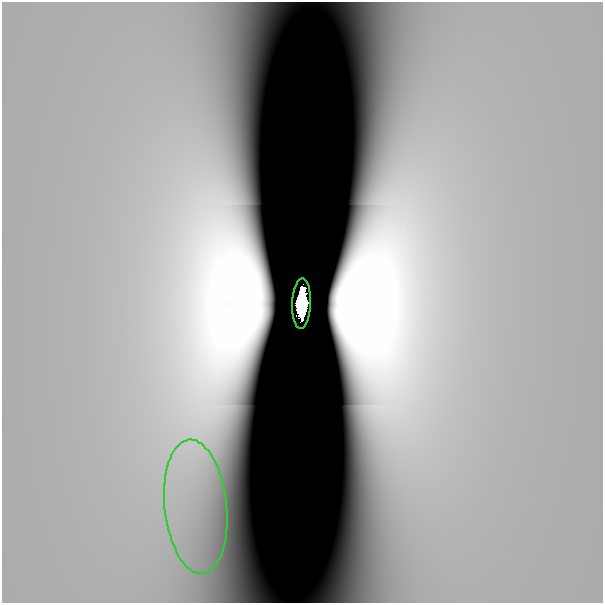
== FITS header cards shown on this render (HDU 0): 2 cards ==
NAXIS1  =                  601
NAXIS2  =                  601

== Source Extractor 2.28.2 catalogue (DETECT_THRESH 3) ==
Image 601 x 601 px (HDU 0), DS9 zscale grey, 1 PNG px = 1 image px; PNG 605 x 605 px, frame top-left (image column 1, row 601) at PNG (2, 2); each listed source drawn as its Kron ellipse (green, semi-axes under 4 px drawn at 4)
Background 5.29e-10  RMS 3.7e-10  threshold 1.10e-09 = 3 sigma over >= 5 px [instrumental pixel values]
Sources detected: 4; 2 with non-positive FLUX_AUTO (blend fragments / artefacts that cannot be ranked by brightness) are neither listed nor drawn; the other 2 listed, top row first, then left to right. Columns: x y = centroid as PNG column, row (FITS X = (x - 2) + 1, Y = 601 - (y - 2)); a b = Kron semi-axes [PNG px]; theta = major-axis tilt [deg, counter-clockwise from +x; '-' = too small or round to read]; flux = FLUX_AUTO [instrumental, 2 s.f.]
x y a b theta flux
302 304 25 9 87 9.0e+00
196 507 67 31 -84 6.0e-06
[2 non-positive-flux detections neither listed nor drawn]